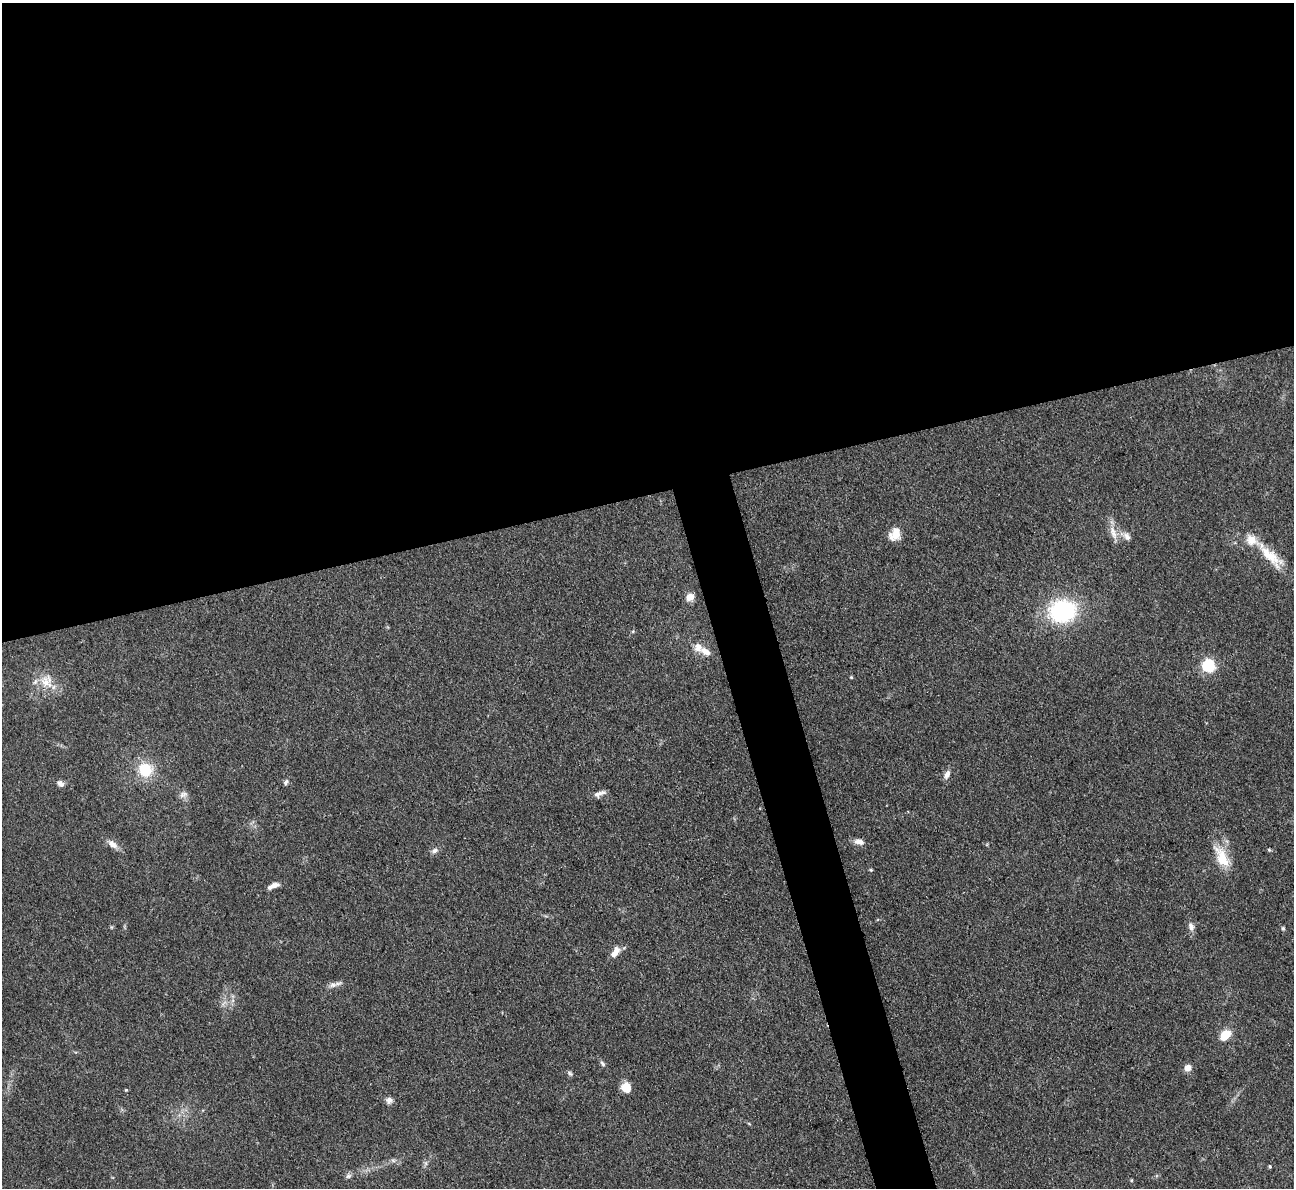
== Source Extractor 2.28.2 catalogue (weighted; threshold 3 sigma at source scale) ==
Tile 2 of 4 x 4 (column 2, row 1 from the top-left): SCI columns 1293-2584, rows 3824-5009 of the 5170 x 5151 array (HDU 1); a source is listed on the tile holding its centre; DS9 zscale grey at full resolution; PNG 1296 x 1190 px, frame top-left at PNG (2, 3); no overlay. Shown black and unused: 44% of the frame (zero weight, under 3 of 4 exposures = <1% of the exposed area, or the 3 px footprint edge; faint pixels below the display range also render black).
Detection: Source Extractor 2.28.2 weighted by HDU 2 'WHT'; one run over the whole footprint, this tile lists its part. Background 0.105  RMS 0.006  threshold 0.0269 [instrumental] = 3 sigma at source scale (4.5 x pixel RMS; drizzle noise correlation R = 1.50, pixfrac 1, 0.05/0.05 arcsec/px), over >= 5 px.
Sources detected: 40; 2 inside a brighter listed object's ellipse — not listed separately; the other 38 listed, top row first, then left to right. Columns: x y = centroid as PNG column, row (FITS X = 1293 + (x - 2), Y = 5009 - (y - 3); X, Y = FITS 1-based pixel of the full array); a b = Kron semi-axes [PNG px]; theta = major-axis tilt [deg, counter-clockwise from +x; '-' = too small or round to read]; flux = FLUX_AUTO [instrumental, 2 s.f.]
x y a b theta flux
1113 533 22 8 -68 6.1
895 534 17 12 60 7.9
1127 536 13 8 -45 3.4
1271 556 45 13 -44 18
690 597 8 7 - 5.9
1063 611 19 16 9 80
706 651 16 9 -30 5.8
1208 666 6 6 - 100
851 677 4 4 - 0.59
46 681 20 18 -78 12
145 770 17 16 - 18
947 774 11 6 66 3.3
286 782 8 5 63 1.4
60 784 10 7 -40 2.3
600 793 16 6 20 3.1
183 794 11 7 19 2.6
859 842 13 7 -12 3.7
112 844 15 8 -39 4.4
1269 850 5 4 - 0.7
434 851 9 6 26 2.1
1222 857 33 14 -62 15
871 870 4 4 - 0.7
273 886 14 5 21 3.8
1191 927 12 7 -70 2.9
1283 928 5 4 - 0.83
615 952 14 7 61 5.6
333 985 12 7 14 3
1225 1035 13 9 41 11
602 1064 9 5 -50 1.4
1188 1068 7 6 - 4.7
570 1073 8 5 -45 1.2
626 1088 9 8 - 9.3
126 1090 4 4 - 0.6
389 1100 9 8 - 2.6
393 1160 7 4 -19 1.2
426 1163 7 4 72 1.2
1270 1166 5 4 - 0.7
348 1176 8 6 16 1.6